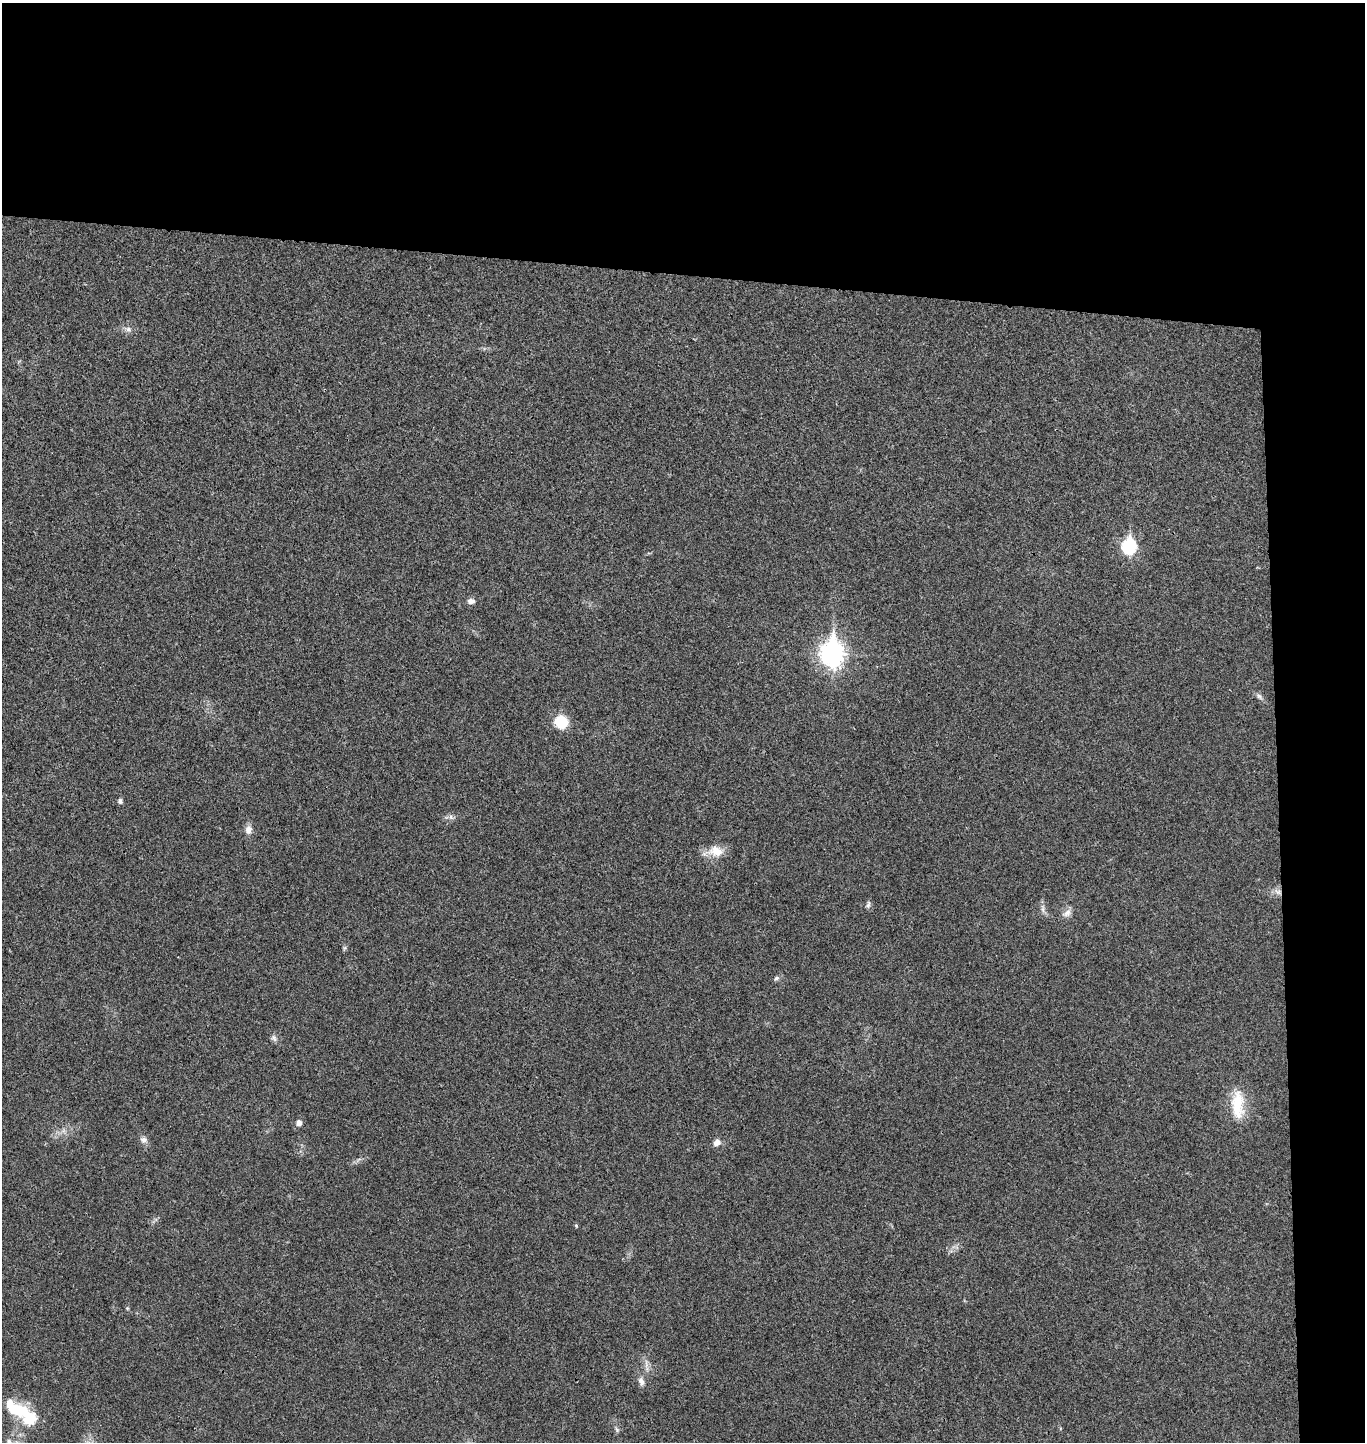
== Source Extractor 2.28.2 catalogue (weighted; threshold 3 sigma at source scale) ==
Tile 3 of 3 x 3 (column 3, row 1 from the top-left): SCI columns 2879-4241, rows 2890-4329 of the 4404 x 4334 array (HDU 1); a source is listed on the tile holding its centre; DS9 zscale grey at full resolution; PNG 1367 x 1444 px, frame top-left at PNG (2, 3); no overlay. Shown black and unused: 24% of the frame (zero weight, under 3 of 4 exposures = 6% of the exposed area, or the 3 px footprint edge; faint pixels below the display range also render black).
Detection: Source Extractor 2.28.2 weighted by HDU 2 'WHT'; one run over the whole footprint, this tile lists its part. Background 0.0212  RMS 0.0046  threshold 0.0205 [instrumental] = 3 sigma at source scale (4.5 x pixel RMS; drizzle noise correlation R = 1.50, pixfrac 1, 0.05/0.05 arcsec/px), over >= 5 px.
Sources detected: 30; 1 inside a brighter object's white glare — not listed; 1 inside a brighter listed object's ellipse — not listed separately; the other 28 listed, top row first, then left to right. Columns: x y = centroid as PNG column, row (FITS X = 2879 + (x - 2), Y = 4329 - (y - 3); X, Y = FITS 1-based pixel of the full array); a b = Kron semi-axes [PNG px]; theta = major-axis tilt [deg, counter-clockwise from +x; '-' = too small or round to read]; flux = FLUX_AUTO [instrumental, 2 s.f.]
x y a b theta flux
128 329 11 7 -20 2.1
1129 546 8 7 - 68
471 601 8 6 -2 2.3
832 653 11 9 -89 330
1259 696 11 6 -44 1.6
561 722 10 9 - 20
120 801 7 6 - 1.2
451 817 8 6 -77 1.4
248 830 11 8 83 3.1
715 851 24 13 5 7.4
1278 892 10 7 -15 2.5
868 905 10 5 73 1.2
1043 908 13 5 -85 1.8
1067 913 14 9 35 2.9
344 948 7 4 88 0.78
776 978 8 6 38 1.1
274 1038 10 7 -53 1.5
1238 1105 36 15 -88 16
299 1123 5 5 - 2.7
144 1140 11 8 -15 2.1
717 1142 9 7 52 2.8
576 1225 5 4 - 0.55
127 1308 5 4 - 0.52
646 1364 15 4 -87 2.1
641 1381 12 8 -72 2.6
18 1410 29 15 -14 17
617 1429 9 5 -46 1.1
10 1442 12 7 -50 2.1
Overlapping masked pixels (flux is a lower limit): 1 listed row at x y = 1278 892
Isophote crosses this tile's border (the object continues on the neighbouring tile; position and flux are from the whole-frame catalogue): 1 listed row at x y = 10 1442